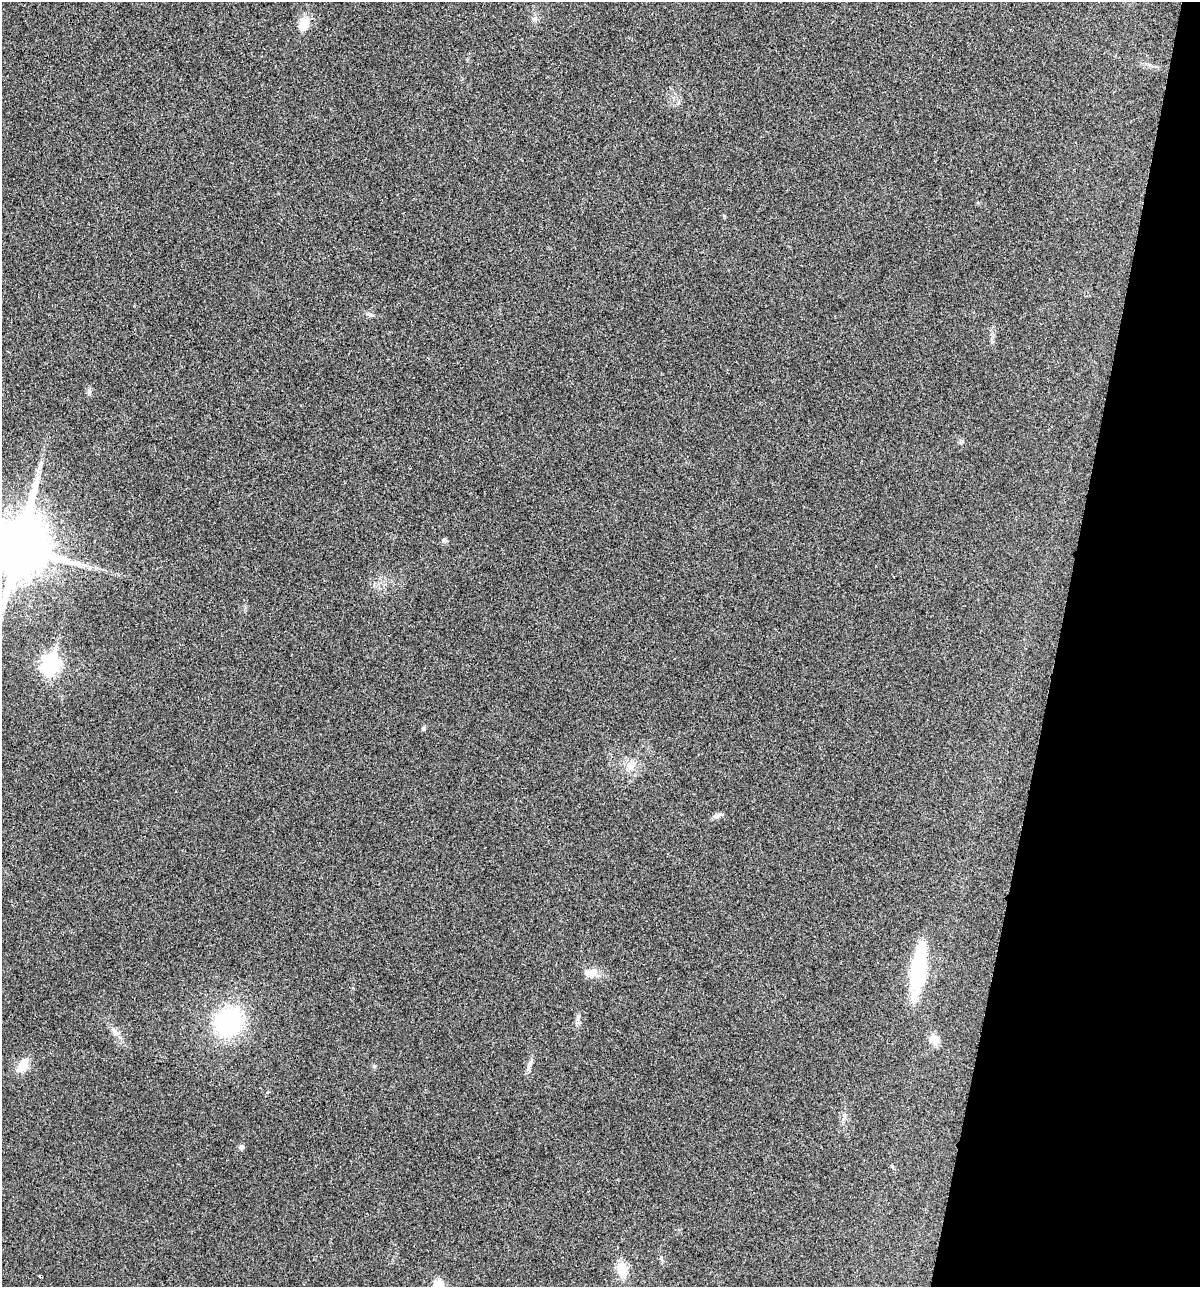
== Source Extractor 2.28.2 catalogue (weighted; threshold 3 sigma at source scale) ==
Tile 8 of 4 x 4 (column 4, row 2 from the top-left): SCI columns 3721-4918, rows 2579-3863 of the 5170 x 5154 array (HDU 1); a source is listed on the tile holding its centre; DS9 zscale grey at full resolution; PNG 1202 x 1289 px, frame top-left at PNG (2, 2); no overlay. Shown black and unused: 12% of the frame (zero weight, under 3 of 4 exposures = <1% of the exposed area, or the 3 px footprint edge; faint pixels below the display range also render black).
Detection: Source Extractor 2.28.2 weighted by HDU 2 'WHT'; one run over the whole footprint, this tile lists its part. Background 0.0252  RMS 0.0059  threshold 0.0267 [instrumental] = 3 sigma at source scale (4.5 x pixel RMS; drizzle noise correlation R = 1.50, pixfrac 1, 0.05/0.05 arcsec/px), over >= 5 px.
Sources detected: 27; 1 cosmic-ray / hot-pixel residue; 1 long thin detection or spike segment (spike, bleed or trail) — not listed; the other 25 listed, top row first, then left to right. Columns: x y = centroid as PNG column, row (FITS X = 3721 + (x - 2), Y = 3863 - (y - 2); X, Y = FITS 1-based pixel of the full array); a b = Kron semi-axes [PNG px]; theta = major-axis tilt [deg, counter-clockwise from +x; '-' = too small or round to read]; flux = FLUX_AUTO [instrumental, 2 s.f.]
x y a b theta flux
535 19 8 6 44 1.8
304 24 21 14 64 8.4
724 216 5 5 - 0.67
370 315 9 5 -30 1.6
89 392 10 4 -86 1.4
444 540 6 6 - 1.5
18 547 19 17 75 5000
90 567 7 6 - 1.6
51 664 9 7 74 230
423 728 6 5 - 1.2
630 766 15 12 -70 6.6
717 815 13 6 21 2.4
919 969 47 13 83 59
591 972 23 10 7 6.2
578 1018 11 4 68 1.6
228 1022 31 26 54 72
114 1032 17 8 -50 4.2
934 1039 15 12 -66 4.8
529 1064 22 5 69 2.9
23 1065 20 11 53 8.8
241 1147 7 6 - 1.5
892 1166 5 3 - 0.64
661 1259 8 4 -81 1.1
622 1270 21 13 -77 10
439 1286 17 12 -72 11
Isophote crosses this tile's border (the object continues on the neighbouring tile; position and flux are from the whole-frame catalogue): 2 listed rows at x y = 18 547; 439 1286
Unlisted compact peaks at least as high as the median listed source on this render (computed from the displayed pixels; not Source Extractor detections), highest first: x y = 374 1066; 962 441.